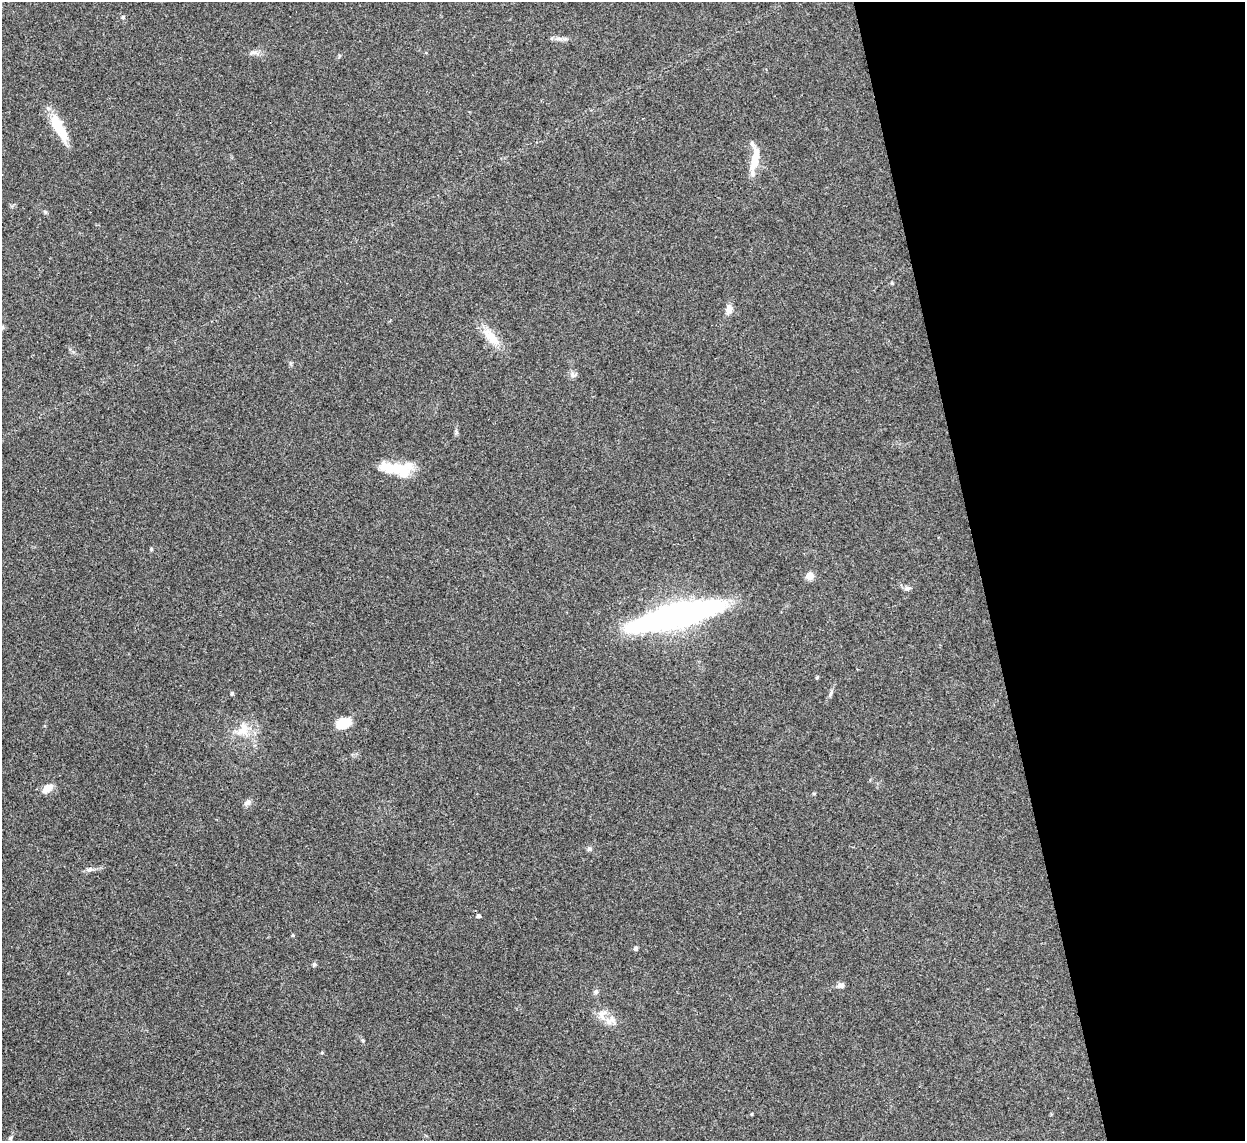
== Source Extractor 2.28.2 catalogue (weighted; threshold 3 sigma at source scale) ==
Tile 12 of 4 x 4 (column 4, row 3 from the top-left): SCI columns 3732-4974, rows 1397-2535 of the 4975 x 4956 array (HDU 1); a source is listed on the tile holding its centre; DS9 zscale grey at full resolution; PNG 1247 x 1143 px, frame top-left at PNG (2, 2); no overlay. Shown black and unused: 21% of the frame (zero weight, under 3 of 4 exposures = <1% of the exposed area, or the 3 px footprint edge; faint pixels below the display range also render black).
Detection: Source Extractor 2.28.2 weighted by HDU 2 'WHT'; one run over the whole footprint, this tile lists its part. Background 0.166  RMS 0.007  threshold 0.0317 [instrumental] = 3 sigma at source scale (4.5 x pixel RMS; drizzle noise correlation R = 1.50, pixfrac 1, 0.05/0.05 arcsec/px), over >= 5 px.
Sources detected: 41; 2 inside a brighter object's white glare — not listed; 5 inside a brighter listed object's ellipse — not listed separately; the other 34 listed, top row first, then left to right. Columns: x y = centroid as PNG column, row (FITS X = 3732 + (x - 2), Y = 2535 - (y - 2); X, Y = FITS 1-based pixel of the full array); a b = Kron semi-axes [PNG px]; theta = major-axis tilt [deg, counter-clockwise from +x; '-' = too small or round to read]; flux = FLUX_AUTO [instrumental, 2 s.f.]
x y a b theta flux
123 17 5 5 - 1.4
253 52 11 4 11 2.3
59 127 36 11 -61 20
754 162 25 11 78 13
45 212 5 4 - 1.1
892 283 5 4 - 0.75
729 309 13 8 82 4.5
491 337 32 12 -51 13
572 374 9 7 -72 2.3
456 432 9 4 -78 1.4
394 468 32 15 2 19
151 549 5 4 - 0.82
810 576 5 5 - 18
907 588 8 6 10 2
676 616 88 18 15 270
817 677 6 3 47 0.78
232 694 4 4 - 1.3
830 694 9 3 71 1.5
343 723 17 10 19 15
241 731 22 11 0 10
47 788 14 9 31 6.4
814 793 6 3 18 0.68
248 803 10 7 30 2.7
589 849 6 6 - 1.5
89 869 10 6 19 2.5
478 916 4 4 - 1.7
293 935 4 4 - 1
636 948 4 4 - 2.3
314 964 6 5 - 1.3
841 985 9 7 20 2.6
596 992 7 6 - 1.6
602 1014 16 13 76 7.3
751 1114 4 3 - 0.58
10 1138 7 4 51 1.3
Unlisted compact peaks at least as high as the median listed source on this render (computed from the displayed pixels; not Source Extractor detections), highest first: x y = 363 1040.